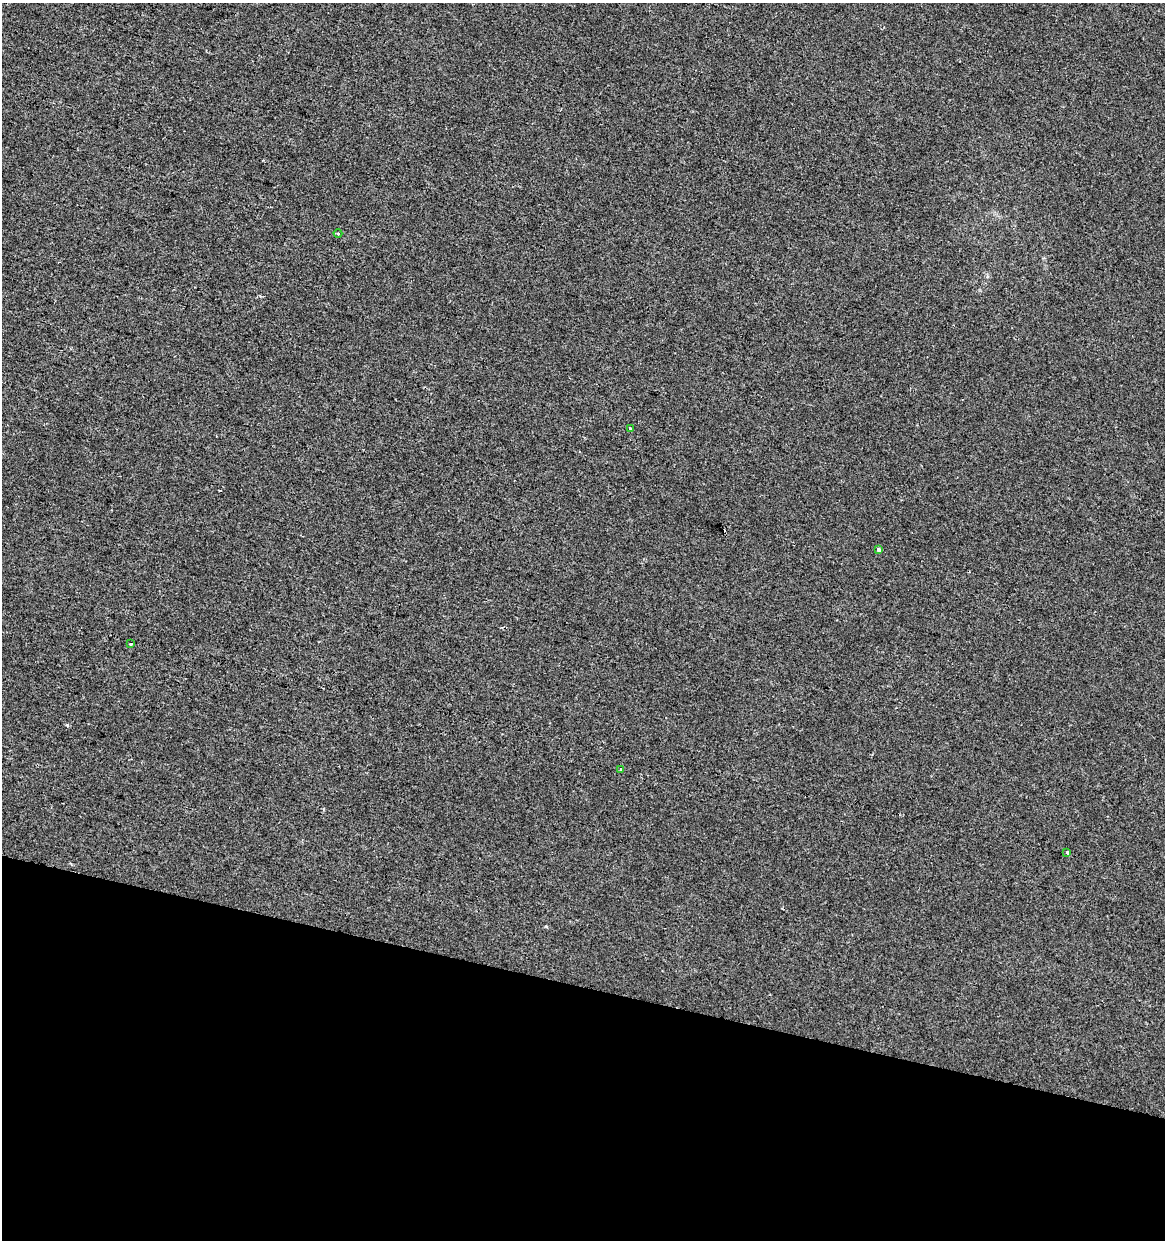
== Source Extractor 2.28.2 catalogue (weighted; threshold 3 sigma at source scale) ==
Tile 15 of 4 x 4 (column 3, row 4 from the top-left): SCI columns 2610-3772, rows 1-1238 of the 5159 x 4960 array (HDU 1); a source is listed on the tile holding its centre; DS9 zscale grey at full resolution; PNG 1167 x 1242 px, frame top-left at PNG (2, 3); each listed source drawn as its Kron ellipse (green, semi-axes under 4 px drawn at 4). Shown black and unused: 20% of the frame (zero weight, under 2 of 3 exposures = <1% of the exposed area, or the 3 px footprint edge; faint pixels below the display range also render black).
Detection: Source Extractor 2.28.2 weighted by HDU 2 'WHT'; one run over the whole footprint, this tile lists its part. Background -6.83e-05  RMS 0.0042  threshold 0.019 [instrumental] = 3 sigma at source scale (4.5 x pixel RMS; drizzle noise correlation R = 1.50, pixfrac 1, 0.0396/0.0396 arcsec/px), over >= 5 px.
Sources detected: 8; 2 cosmic-ray / hot-pixel residue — neither listed nor drawn; the other 6 listed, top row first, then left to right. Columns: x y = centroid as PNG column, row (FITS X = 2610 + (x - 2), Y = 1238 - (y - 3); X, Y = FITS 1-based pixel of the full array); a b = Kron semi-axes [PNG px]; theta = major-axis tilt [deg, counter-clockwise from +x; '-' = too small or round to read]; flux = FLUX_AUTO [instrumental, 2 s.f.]
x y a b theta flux
338 233 4 3 - 0.37
630 428 3 3 - 0.96
878 549 3 3 - 7.2
130 644 3 3 - 2
620 769 3 3 - 0.8
1067 852 3 3 - 0.7